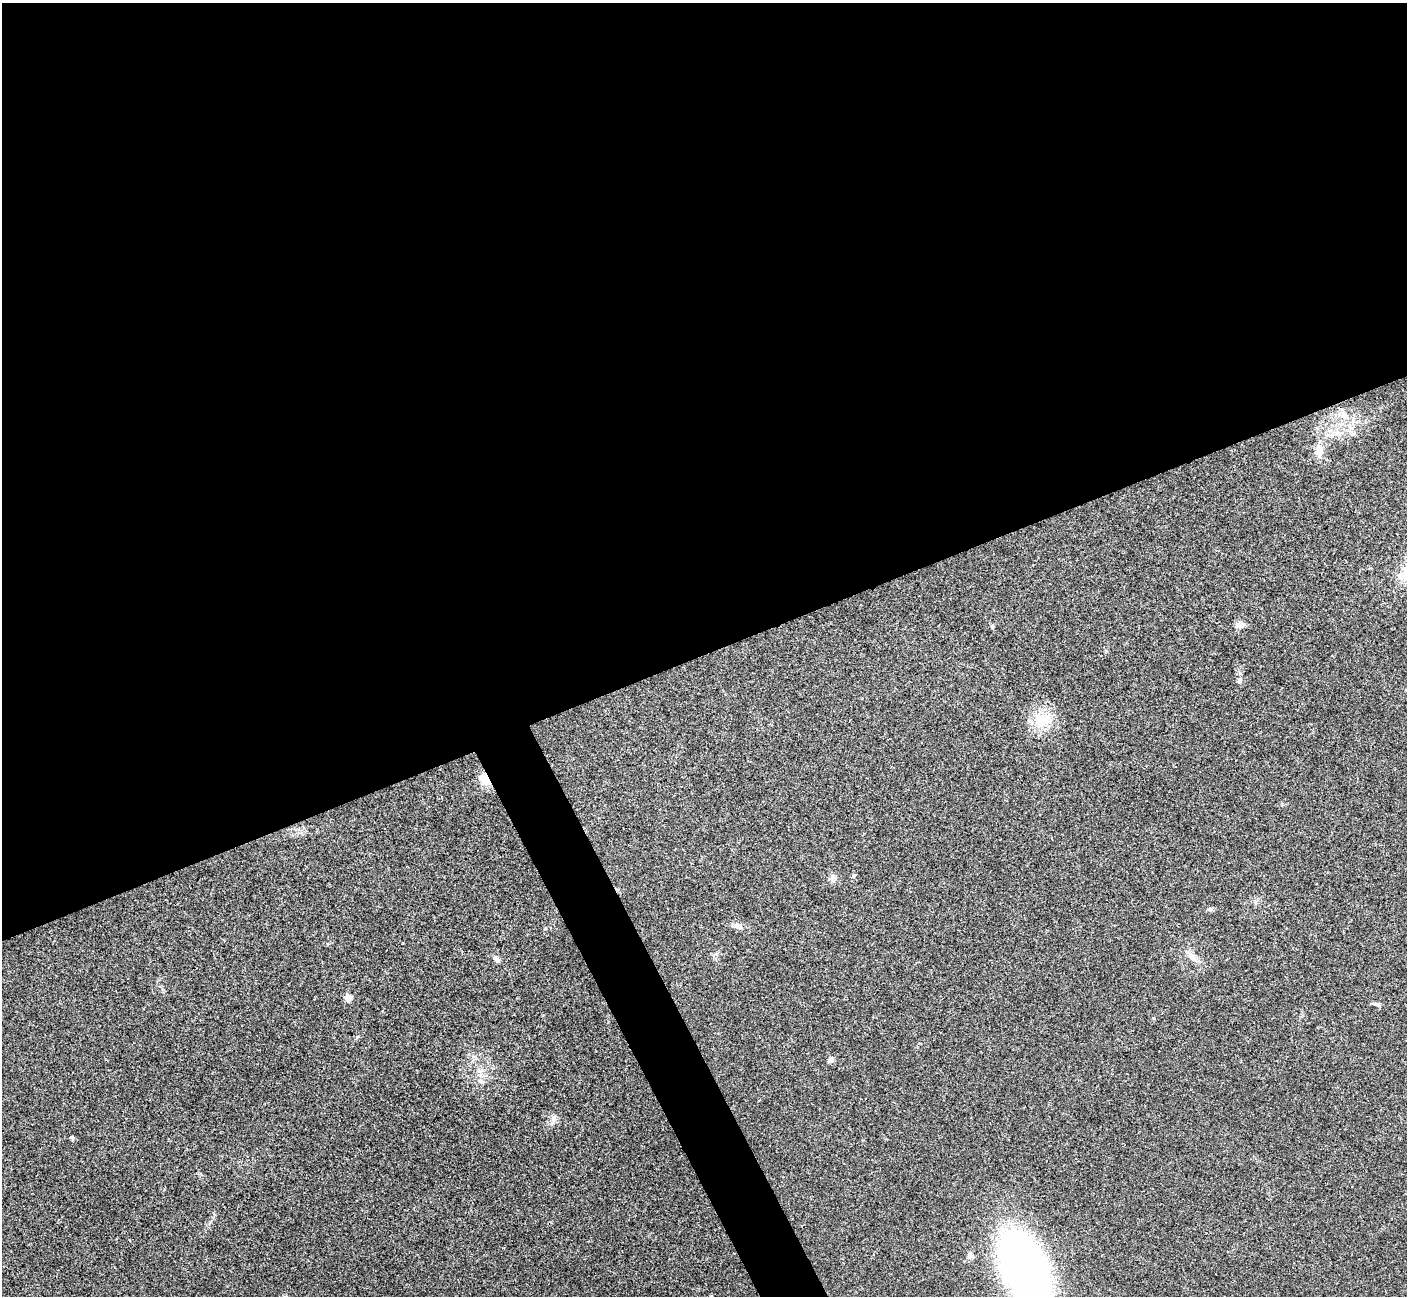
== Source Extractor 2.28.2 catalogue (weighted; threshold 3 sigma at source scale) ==
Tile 2 of 4 x 4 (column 2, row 1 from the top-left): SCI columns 1409-2813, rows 4038-5331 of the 5629 x 5618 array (HDU 1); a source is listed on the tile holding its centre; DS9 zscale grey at full resolution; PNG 1409 x 1298 px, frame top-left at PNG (2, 3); no overlay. Shown black and unused: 53% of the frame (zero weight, under 3 of 4 exposures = <1% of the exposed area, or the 3 px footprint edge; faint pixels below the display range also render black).
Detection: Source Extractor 2.28.2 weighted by HDU 2 'WHT'; one run over the whole footprint, this tile lists its part. Background 0.0224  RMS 0.004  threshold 0.018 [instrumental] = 3 sigma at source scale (4.5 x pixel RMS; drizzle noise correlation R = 1.50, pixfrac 1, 0.05/0.05 arcsec/px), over >= 5 px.
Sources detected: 21; all 21 listed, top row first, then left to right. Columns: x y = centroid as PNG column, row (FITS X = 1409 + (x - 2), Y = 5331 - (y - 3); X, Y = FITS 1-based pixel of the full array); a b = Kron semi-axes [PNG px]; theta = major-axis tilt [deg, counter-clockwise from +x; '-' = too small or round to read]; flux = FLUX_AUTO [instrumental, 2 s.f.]
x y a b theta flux
1337 433 8 5 11 1.5
1319 450 17 11 86 4.1
1240 625 11 7 -4 2.2
992 626 5 5 - 0.54
1239 681 7 5 -89 0.75
1043 719 25 17 49 9.8
485 779 16 10 -56 6.1
854 875 5 4 - 0.52
833 877 13 7 -90 1.6
1211 909 9 4 25 0.76
738 926 12 7 -18 2
1192 956 19 6 -49 2.8
496 959 10 6 -47 1.3
348 998 8 7 - 2.2
1377 1004 11 5 -18 1
830 1060 8 6 42 1.3
480 1071 8 6 2 1.4
480 1081 7 4 18 0.81
554 1119 10 6 -90 1.5
970 1256 8 7 - 1.4
1025 1269 57 28 -66 300
Overlapping masked pixels (flux is a lower limit): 1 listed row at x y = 485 779
Isophote crosses this tile's border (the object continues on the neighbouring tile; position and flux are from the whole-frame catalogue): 1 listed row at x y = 1025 1269
Unlisted compact peaks at least as high as the median listed source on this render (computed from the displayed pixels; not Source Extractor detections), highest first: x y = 71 1137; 545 928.